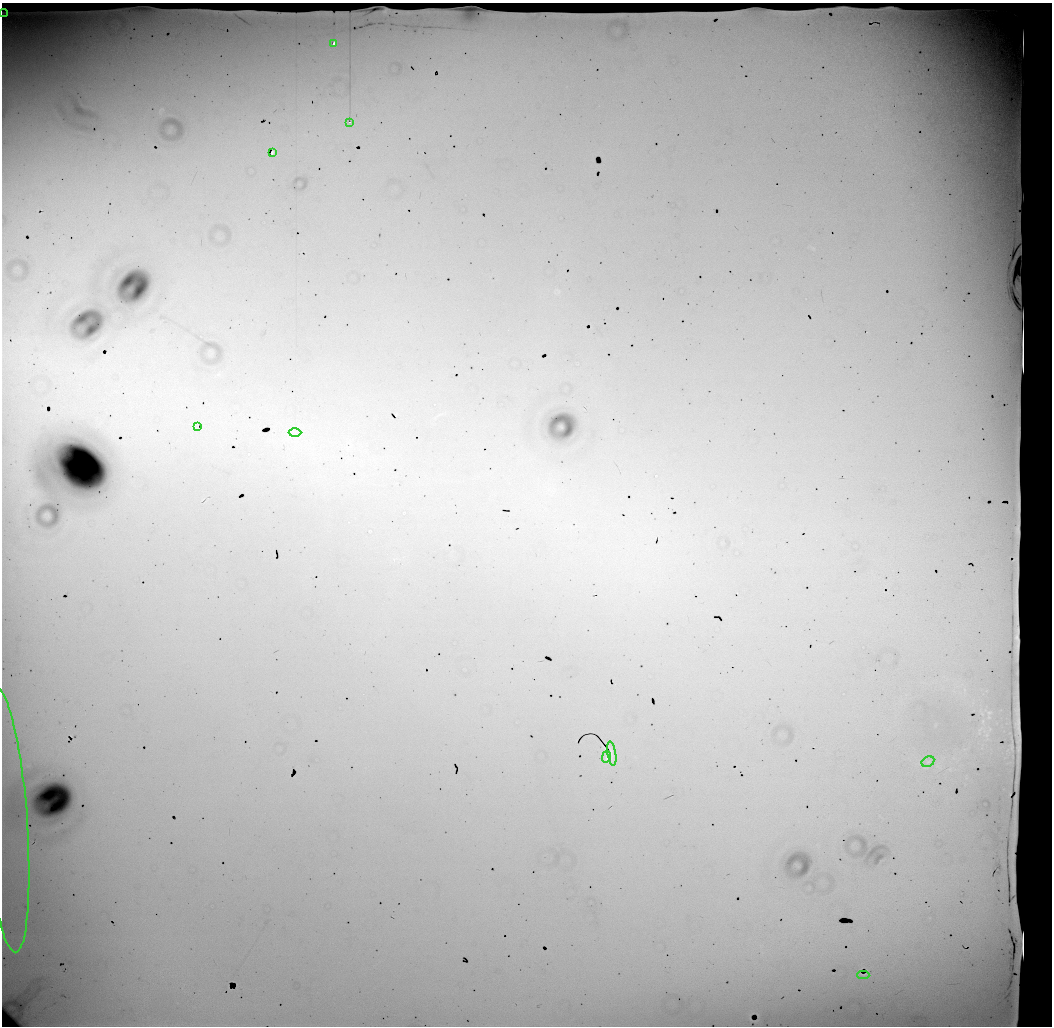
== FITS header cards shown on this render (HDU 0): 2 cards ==
NAXIS1  =                 1050 / length of data axis 1
NAXIS2  =                 1024 / length of data axis 2

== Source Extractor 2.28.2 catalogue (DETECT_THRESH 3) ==
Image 1050 x 1024 px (HDU 0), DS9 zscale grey, 1 PNG px = 1 image px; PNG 1054 x 1028 px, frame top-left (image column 1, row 1024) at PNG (2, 3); each listed source drawn as its Kron ellipse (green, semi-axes under 4 px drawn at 4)
Background 26700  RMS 110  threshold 329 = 3 sigma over >= 5 px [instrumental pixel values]
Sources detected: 14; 3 with non-positive FLUX_AUTO (blend fragments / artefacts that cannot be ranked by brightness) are neither listed nor drawn; the other 11 listed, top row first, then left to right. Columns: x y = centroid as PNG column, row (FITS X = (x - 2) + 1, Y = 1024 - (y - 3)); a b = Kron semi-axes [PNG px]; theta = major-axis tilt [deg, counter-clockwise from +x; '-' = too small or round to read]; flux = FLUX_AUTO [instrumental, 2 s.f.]
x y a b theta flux
4 13 4 2 - 7600
334 44 3 3 - 45000
350 122 3 2 - 7300
273 152 3 3 - 3300
197 426 3 2 - 9900
295 433 6 4 1 15000
612 754 12 2 -80 14000
606 757 6 2 75 6800
928 762 7 4 29 11000
6 820 132 21 -86 660000
863 975 6 2 -2 10000
At the frame edge (FLAGS 8, measured only in part): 2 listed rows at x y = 4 13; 6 820
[3 non-positive-flux detections neither listed nor drawn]